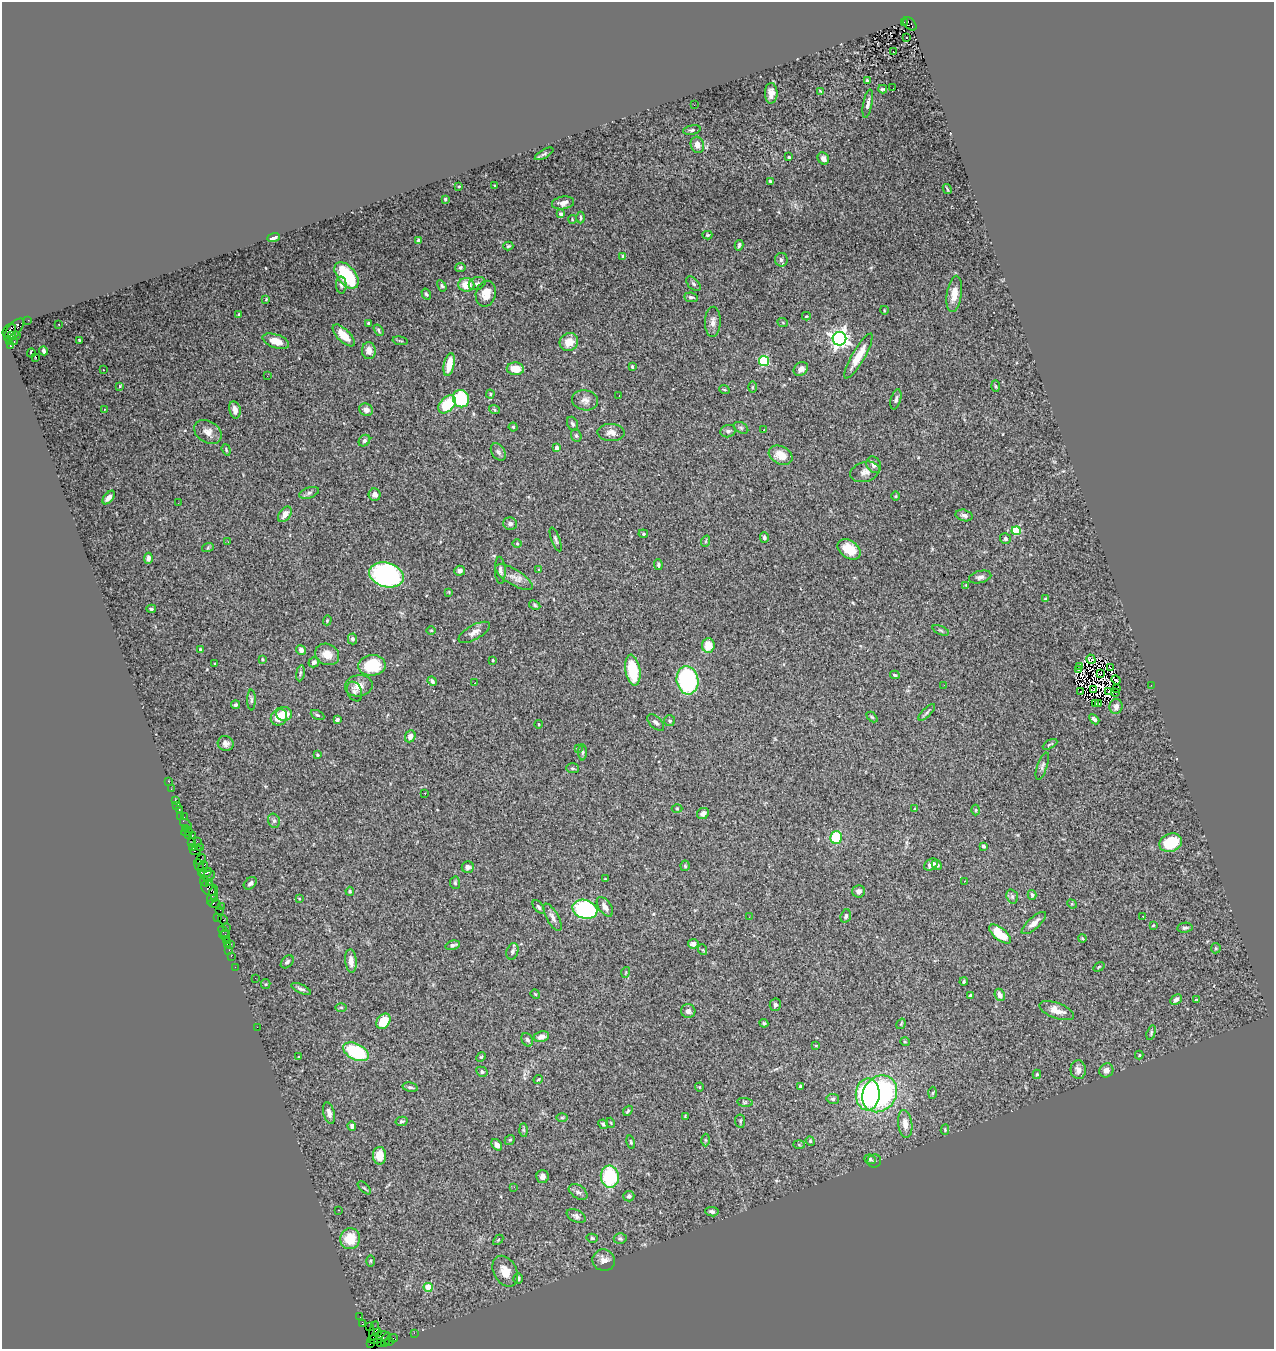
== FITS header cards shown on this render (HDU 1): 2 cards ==
NAXIS1  =                 1272
NAXIS2  =                 1347

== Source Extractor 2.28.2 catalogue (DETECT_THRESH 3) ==
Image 1272 x 1347 px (HDU 1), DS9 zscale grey, 1 PNG px = 1 image px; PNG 1276 x 1351 px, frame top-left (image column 1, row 1347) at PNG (2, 2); each listed source drawn as its Kron ellipse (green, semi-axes under 4 px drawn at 4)
Background 2.57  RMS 0.061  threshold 0.184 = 3 sigma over >= 5 px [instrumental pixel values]
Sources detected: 380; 8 with non-positive FLUX_AUTO (blend fragments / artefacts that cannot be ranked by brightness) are neither listed nor drawn; the other 372 listed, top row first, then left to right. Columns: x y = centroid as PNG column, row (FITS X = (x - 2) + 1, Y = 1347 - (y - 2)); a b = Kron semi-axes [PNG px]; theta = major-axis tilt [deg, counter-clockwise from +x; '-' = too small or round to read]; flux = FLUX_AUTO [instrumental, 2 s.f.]
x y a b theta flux
904 22 2 2 - 240
910 24 8 5 -44 910
907 37 3 2 - 12
893 52 3 3 - 47
867 80 4 3 - 4.7
893 88 2 2 - 6.1
883 89 4 3 - 6.4
821 91 4 3 - 5.1
771 93 10 6 89 27
868 104 14 4 79 16
694 105 2 2 - 12
692 130 9 4 10 8
697 145 8 6 -73 25
544 154 10 3 29 7.8
789 157 4 3 - 7.5
823 159 6 5 - 25
770 181 4 3 - 6.8
459 186 4 2 - 3
495 186 3 2 - 3.3
947 189 5 2 - 4
445 199 3 3 - 4.9
563 203 11 6 9 21
561 214 4 3 - 17
581 218 6 3 90 5.1
572 219 4 2 - 2.8
707 235 5 4 - 6.2
273 238 6 4 19 16
419 240 4 3 - 12
739 245 5 3 - 7.1
508 246 5 3 - 5.2
623 256 4 3 - 7.7
781 260 7 6 - 13
460 268 5 4 - 8
346 275 15 9 -50 220
477 283 8 6 23 14
693 284 9 5 -45 8.9
341 285 8 5 -88 8.1
466 285 8 7 - 63
442 286 6 4 -60 6.4
426 294 6 4 -58 6.3
486 294 13 10 76 48
954 294 18 7 82 48
691 297 7 4 -7 9.9
266 299 4 3 - 3.1
884 310 4 3 - 3
239 315 4 2 - 5.1
806 316 4 3 - 4.5
28 320 2 2 - 55
713 322 15 8 88 26
368 323 3 3 - 4.9
783 323 5 3 - 3.8
59 324 3 2 - 4.7
9 330 7 5 44 880
14 330 14 6 51 2100
378 330 6 3 -56 5.9
16 335 4 3 - 160
344 335 14 6 -45 55
11 336 4 3 - 1700
839 339 7 7 - 2200
79 340 3 2 - 2.6
14 341 3 2 - 45
276 341 14 6 -19 47
400 341 8 2 -11 3.9
9 342 4 3 - 81
569 342 10 8 38 48
10 346 3 3 - 1200
43 351 4 3 - 9.2
369 351 8 7 - 27
31 353 4 3 - 9
858 356 26 6 60 75
36 358 2 2 - 8.9
764 361 5 5 - 300
449 365 12 5 78 58
632 367 3 3 - 5.9
515 369 8 6 -3 52
801 369 8 6 42 22
103 370 3 2 - 6
267 376 2 2 - 5.2
120 386 3 3 - 3.9
995 386 5 3 - 4.6
752 387 6 4 89 4.1
724 389 5 3 - 3.9
490 394 4 4 - 5.4
619 396 2 2 - 1.9
461 399 9 8 - 200
896 399 10 5 75 12
585 400 13 10 -10 26
447 404 10 7 45 150
494 409 5 3 - 4.8
104 410 4 2 - 6.5
235 410 9 5 -78 25
366 410 7 6 - 23
572 424 7 5 -66 8.6
513 427 4 4 - 5.4
741 428 8 5 -30 8.7
764 430 3 2 - 11
728 431 8 6 14 11
208 432 15 11 -33 30
611 432 13 8 -1 26
576 436 6 5 - 8.1
364 441 6 5 - 8.6
557 448 4 4 - 28
226 450 6 4 -71 5.3
498 452 9 6 -57 14
781 455 12 9 -27 53
874 465 8 7 - 18
865 472 15 10 16 30
309 493 10 5 19 11
375 495 6 6 - 19
896 496 4 3 - 3.6
109 497 8 4 50 20
178 503 3 2 - 4
285 514 9 5 55 28
964 515 8 5 -14 13
510 524 7 6 - 12
1016 531 4 4 - 190
643 534 5 4 - 5.1
764 537 5 4 - 7.6
556 539 12 4 -70 9.2
1005 539 6 5 - 8.5
706 541 6 3 71 4.6
228 542 2 2 - 3.5
517 543 4 3 - 3.3
208 547 6 4 21 5
849 549 13 8 -35 79
148 558 5 4 - 14
658 565 5 3 - 7.8
500 570 13 5 -87 14
538 570 4 3 - 3.3
460 571 5 5 - 14
386 575 17 12 -16 740
514 577 21 8 -31 37
980 577 11 6 15 15
966 585 4 4 - 3.4
449 592 4 4 - 3.7
1045 599 3 3 - 4.2
535 605 6 4 -29 6
151 609 5 4 - 7
327 620 5 4 - 4.9
431 630 5 3 - 3.4
941 630 9 3 -21 6.2
474 632 17 7 29 27
352 639 5 4 - 9.8
708 645 7 6 - 69
200 649 4 3 - 4.8
301 650 5 4 - 18
327 654 12 10 -27 45
262 659 4 3 - 4.1
1091 659 5 3 - 5.3
493 660 3 2 - 3.5
314 662 5 5 - 16
214 663 3 3 - 9.7
372 665 14 10 7 170
1080 666 2 2 - 1.5
1111 668 3 2 - 11
1079 669 3 2 - 4.6
633 670 15 7 -81 170
300 673 8 4 82 7.8
1101 673 2 2 - 4
895 675 5 3 - 5.9
687 680 14 11 -82 480
1116 680 5 2 - 7.3
432 681 5 3 - 12
475 683 3 2 - 6.4
944 685 2 2 - 8.4
1151 685 2 2 - 15
359 686 14 10 10 44
1116 688 2 2 - 4
1094 690 3 2 - 2.6
1109 691 2 2 - 2.8
354 692 10 7 -67 16
1080 692 3 2 - 7.1
1115 692 2 2 - 4.8
251 700 10 4 89 8.8
1095 703 3 2 - 8.1
1099 704 3 2 - 2.9
236 705 4 4 - 8.7
1116 706 7 6 - 20
927 712 11 4 45 9.1
284 714 7 7 - 57
317 715 7 4 -26 6.5
279 717 9 7 47 64
872 717 6 4 -44 5.4
337 719 4 3 - 9.9
1094 719 6 3 -44 9
670 721 5 5 - 6.8
656 722 10 5 -44 12
539 724 4 3 - 3
410 736 6 5 - 24
226 743 8 7 - 17
1050 744 8 2 29 4.9
578 748 4 4 - 3.6
582 752 8 4 -90 7.4
317 755 3 3 - 4.6
1042 766 14 5 70 13
572 768 6 5 - 5.9
168 781 2 2 - 24
171 789 3 2 - 35
425 793 3 2 - 14
175 800 2 2 - 78
177 806 3 2 - 100
677 809 5 3 - 3.9
914 809 4 2 - 2.8
179 810 3 2 - 170
976 810 5 3 - 4
703 814 6 5 - 17
181 817 3 2 - 34
184 817 3 3 - 20
274 821 7 5 -75 9.8
186 824 6 3 -37 580
185 828 3 2 - 150
187 832 6 3 11 180
188 835 2 2 - 200
192 836 3 2 - 190
836 838 6 5 - 150
197 841 2 2 - 120
191 843 3 2 - 170
1171 843 11 9 23 160
983 846 4 3 - 5.8
200 847 3 2 - 220
193 848 3 3 - 140
196 850 5 3 - 240
201 859 5 2 - 120
931 864 7 5 31 17
937 865 5 4 - 12
199 866 7 2 -72 500
203 866 5 3 - 570
685 866 5 4 - 6.4
468 867 6 5 - 12
201 872 3 2 - 120
206 873 6 4 29 430
208 876 7 3 23 840
605 879 4 3 - 3.5
205 881 6 3 -65 660
965 881 2 2 - 2
209 882 2 2 - 170
250 883 7 5 40 11
455 883 6 5 - 6.9
208 888 8 6 -53 1100
350 891 4 4 - 6.3
859 891 6 6 - 15
213 895 10 3 71 790
1032 895 5 4 - 6.7
1012 897 7 5 -71 9.6
215 898 4 3 - 420
299 898 4 2 - 2.6
214 903 6 3 -11 210
1072 904 5 4 - 4.3
221 906 2 2 - 51
539 907 8 4 -52 9.5
605 907 11 6 -55 22
585 909 13 9 -16 510
220 910 2 2 - 240
846 916 7 5 74 9
1143 916 3 2 - 9.8
552 917 15 6 -61 20
749 917 2 2 - 4.4
218 918 4 3 - 47
223 920 5 3 - 360
1034 923 15 5 41 26
1153 925 3 2 - 3.2
226 927 2 2 - 110
1185 928 7 5 9 8.7
224 931 6 4 -53 310
1000 934 13 6 -40 92
225 935 6 2 39 230
1082 938 4 3 - 4
226 940 2 2 - 85
227 944 3 2 - 240
231 944 3 2 - 120
693 944 5 5 - 25
453 945 7 4 14 14
1216 948 5 5 - 4.9
229 950 2 2 - 65
703 950 5 3 - 3.5
512 951 8 5 72 11
231 956 2 2 - 94
351 961 12 5 -86 34
287 962 7 5 46 9.3
235 967 2 2 - 57
1099 967 6 3 37 4.1
626 972 5 3 - 3.5
255 978 3 2 - 3.6
964 982 4 3 - 4.6
266 984 5 4 - 5.1
301 989 10 4 -24 12
535 994 5 4 - 4.9
970 995 4 3 - 5.9
1000 995 6 4 -64 24
1197 999 3 3 - 53
1176 1000 6 4 45 17
775 1005 6 5 - 9.3
341 1007 6 4 -1 5.2
688 1011 7 7 - 16
1057 1011 18 7 -20 42
383 1021 8 6 52 88
764 1023 4 4 - 5.2
901 1024 6 3 57 4
257 1027 2 2 - 77
1151 1033 8 4 73 6.2
541 1037 8 5 11 25
527 1040 7 5 -60 9.5
905 1042 5 3 - 3.2
816 1045 3 2 - 2.7
356 1052 14 8 -27 290
1139 1055 4 4 - 5.4
299 1057 4 2 - 3.1
481 1057 5 4 - 4.9
1078 1070 9 7 -86 23
1106 1070 7 7 - 22
482 1072 6 5 - 6.9
1037 1074 5 3 - 6.1
538 1079 5 3 - 4.9
800 1086 4 3 - 13
410 1087 8 4 -13 9
699 1087 4 4 - 3.9
933 1093 6 4 87 5
868 1094 16 12 88 490
880 1094 19 16 53 670
833 1099 6 5 - 7.8
745 1102 8 4 -8 6.1
628 1111 5 3 - 5.3
329 1113 11 5 -75 21
685 1116 3 3 - 3.8
562 1118 6 4 0 5
401 1121 6 4 12 6.9
740 1121 7 5 -81 7.2
611 1123 5 3 - 3
603 1124 5 3 - 6.6
905 1124 14 7 -83 39
352 1126 4 4 - 13
524 1130 6 4 -89 6.7
945 1130 5 4 - 4.4
510 1140 5 4 - 5.4
705 1140 6 4 -89 5.8
810 1141 5 4 - 4.7
631 1142 7 4 -76 5.9
497 1145 6 4 -53 22
799 1145 6 4 -2 5.1
380 1156 9 6 -89 64
870 1159 6 5 - 5.6
874 1161 7 6 - 7.5
542 1177 6 6 - 19
610 1177 11 9 -84 280
514 1187 2 2 - 65
364 1188 8 3 -45 5.7
578 1192 10 6 -34 14
629 1196 5 5 - 9.3
338 1210 2 2 - 2.5
712 1212 7 4 -9 13
576 1216 10 6 -26 14
592 1238 5 4 - 6.6
620 1238 6 5 - 9.9
350 1239 10 10 - 88
498 1240 6 3 45 4.1
604 1260 11 10 - 29
371 1261 6 4 90 5
505 1271 16 11 -62 49
518 1279 5 4 - 7.3
428 1287 4 4 - 120
360 1317 2 2 - 43
362 1324 4 3 - 240
369 1327 3 2 - 97
374 1331 10 5 80 720
378 1333 3 2 - 300
414 1333 2 2 - 46
379 1338 12 5 16 1200
393 1338 5 3 - 320
386 1340 7 3 69 640
389 1341 4 3 - 270
381 1342 3 2 - 95
371 1343 4 2 - 73
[8 non-positive-flux detections neither listed nor drawn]